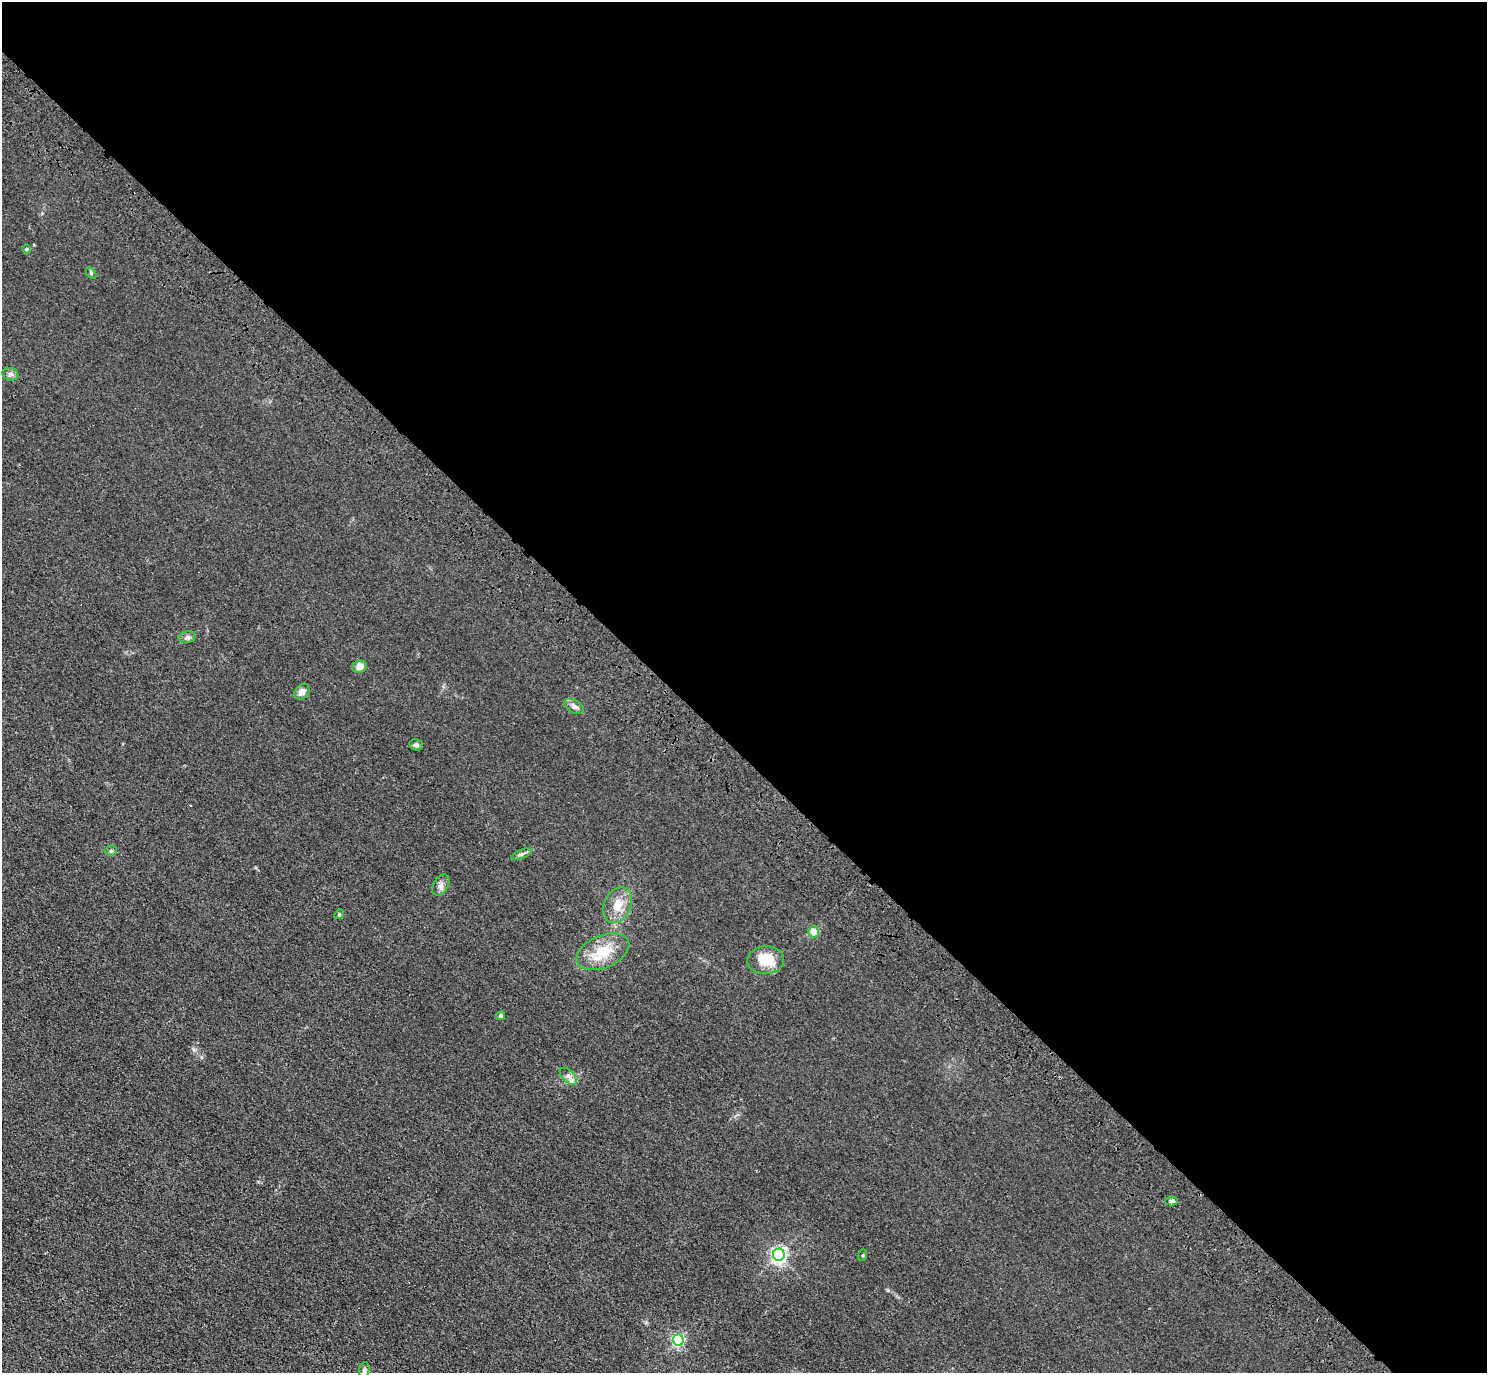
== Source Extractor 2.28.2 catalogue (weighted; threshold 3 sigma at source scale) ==
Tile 8 of 4 x 4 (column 4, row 2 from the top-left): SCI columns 4545-6029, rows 3130-4500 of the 6120 x 6120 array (HDU 1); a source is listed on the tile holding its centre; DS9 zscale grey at full resolution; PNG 1489 x 1375 px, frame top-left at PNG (2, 2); each listed source drawn as its Kron ellipse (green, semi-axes under 4 px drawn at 4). Shown black and unused: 55% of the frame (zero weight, under 3 of 4 exposures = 6% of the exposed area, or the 3 px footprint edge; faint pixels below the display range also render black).
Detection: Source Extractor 2.28.2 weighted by HDU 2 'WHT'; one run over the whole footprint, this tile lists its part. Background 0.0132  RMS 0.0053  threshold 0.024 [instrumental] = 3 sigma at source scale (4.5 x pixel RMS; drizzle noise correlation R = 1.50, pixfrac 1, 0.05/0.05 arcsec/px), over >= 5 px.
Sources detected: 23; all 23 listed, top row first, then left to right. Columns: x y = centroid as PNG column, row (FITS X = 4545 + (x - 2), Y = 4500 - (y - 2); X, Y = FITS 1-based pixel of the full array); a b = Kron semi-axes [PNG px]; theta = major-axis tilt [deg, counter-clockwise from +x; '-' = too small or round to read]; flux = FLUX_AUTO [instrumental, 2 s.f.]
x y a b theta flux
26 249 5 3 - 0.51
91 273 6 4 -47 0.74
10 374 8 6 -14 1.5
187 637 9 6 11 1.6
359 667 7 5 21 4.1
302 692 9 6 44 3.3
574 706 10 6 -30 2.3
416 745 7 6 - 1.4
111 851 5 5 - 0.89
522 854 11 4 23 1.3
441 885 11 7 60 2.3
618 905 19 13 67 8.3
339 914 5 4 - 0.68
814 932 5 5 - 5.8
603 952 28 16 23 15
766 960 18 14 4 14
501 1016 4 4 - 2.2
568 1076 10 6 -43 2.4
1172 1201 6 4 0 1.1
779 1255 6 6 - 150
863 1255 6 4 71 0.63
678 1340 5 5 - 83
364 1370 8 5 80 1.3